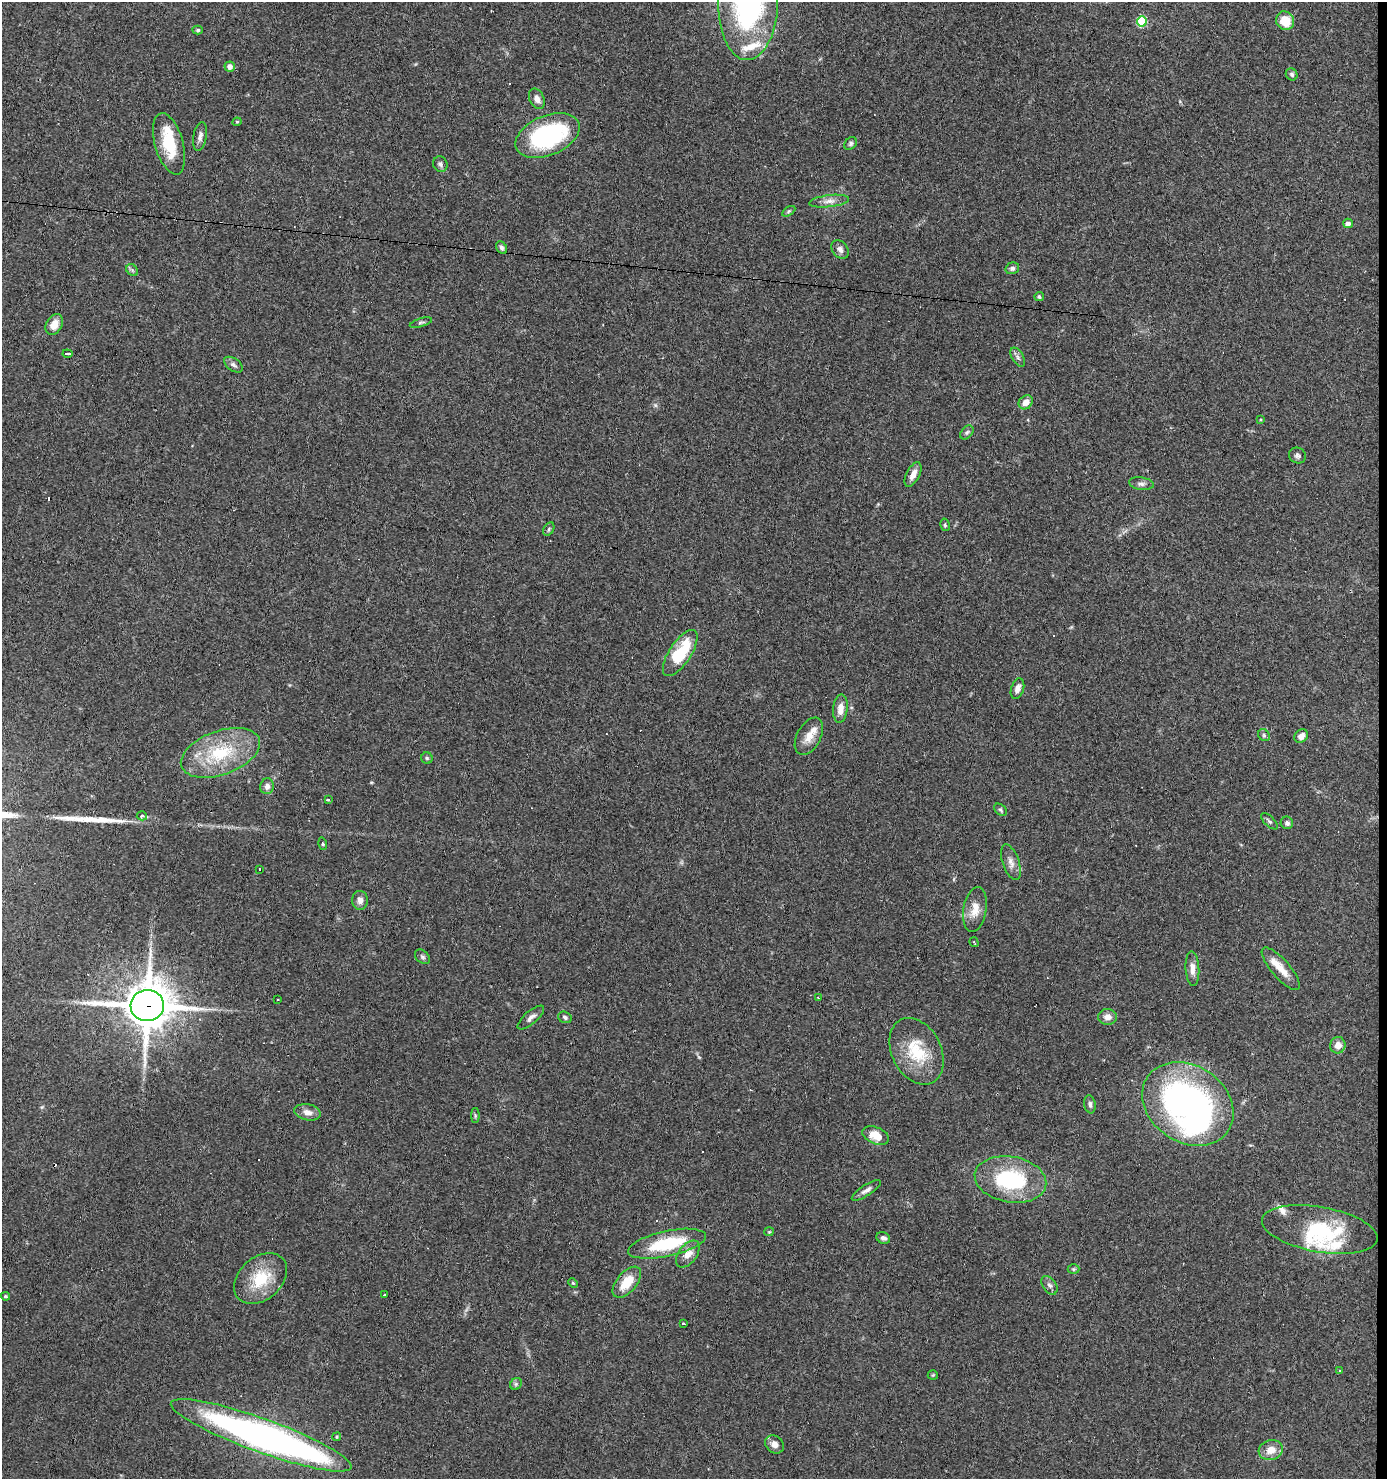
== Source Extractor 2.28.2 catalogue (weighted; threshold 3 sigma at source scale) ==
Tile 6 of 3 x 3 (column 3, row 2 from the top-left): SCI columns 2871-4255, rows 1477-2953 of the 4453 x 4429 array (HDU 1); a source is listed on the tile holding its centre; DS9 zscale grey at full resolution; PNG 1389 x 1481 px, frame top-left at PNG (2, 2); each listed source drawn as its Kron ellipse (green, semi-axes under 4 px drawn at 4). Shown black and unused: <1% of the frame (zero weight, under 3 of 4 exposures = <1% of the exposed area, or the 3 px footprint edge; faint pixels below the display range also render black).
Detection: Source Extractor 2.28.2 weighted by HDU 2 'WHT'; one run over the whole footprint, this tile lists its part. Background 0.0606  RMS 0.0051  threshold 0.0229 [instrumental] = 3 sigma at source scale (4.5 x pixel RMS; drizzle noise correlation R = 1.50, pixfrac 1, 0.05/0.05 arcsec/px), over >= 5 px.
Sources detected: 113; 3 inside a brighter object's white glare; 11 cosmic-ray / hot-pixel residue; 1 long thin detection or spike segment (spike, bleed or trail) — neither listed nor drawn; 6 inside a brighter listed object's ellipse — not listed separately; the other 92 listed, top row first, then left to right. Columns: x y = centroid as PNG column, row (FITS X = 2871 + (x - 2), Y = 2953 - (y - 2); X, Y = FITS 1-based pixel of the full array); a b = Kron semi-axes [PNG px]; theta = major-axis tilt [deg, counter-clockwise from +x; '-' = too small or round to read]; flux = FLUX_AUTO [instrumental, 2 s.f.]
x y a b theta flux
748 3 57 30 88 130
1142 21 5 5 - 34
1285 21 9 8 - 9.8
198 30 5 4 - 0.7
230 67 5 5 - 2.5
1292 74 6 5 - 0.95
537 99 11 7 -64 2.7
237 122 4 4 - 0.6
548 135 34 20 22 62
200 136 14 6 80 2.3
851 143 7 5 47 1
169 144 31 14 -74 19
440 164 8 7 - 1.4
829 201 20 6 7 3.5
789 211 7 4 32 0.81
1348 223 5 4 - 2
502 248 7 5 -57 1.2
840 249 10 7 -51 2.3
1012 268 7 5 17 1.3
132 270 7 5 -45 0.99
1039 297 5 4 - 1
421 323 11 3 17 0.94
54 325 11 8 63 5.3
67 354 5 3 - 7.1
1018 357 11 5 -59 1.4
233 365 10 6 -35 1.6
1026 402 7 6 - 4.3
1261 420 4 3 - 0.47
967 433 8 5 49 1.1
1297 455 8 7 - 1.4
913 474 13 6 63 4
1141 484 12 6 -8 1.9
945 525 6 5 - 0.73
549 529 7 5 61 0.99
680 653 27 11 57 24
1017 689 10 6 72 2.9
840 709 14 7 84 4.7
1264 735 6 5 - 0.86
809 736 20 12 62 6.2
1301 736 7 6 - 2.9
220 753 41 22 20 30
427 758 5 5 - 0.81
267 786 8 7 - 2.4
328 800 3 3 - 1.3
1000 810 7 5 -40 0.88
142 816 5 4 - 1.3
1269 821 10 5 -44 1.1
1287 823 6 6 - 1.7
323 844 6 4 -72 0.69
1011 862 19 8 -71 3.6
260 869 3 3 - 0.99
360 900 9 8 - 2.5
975 909 23 11 80 6.7
974 942 5 2 - 0.45
422 957 8 6 -39 1.2
1192 969 17 7 -87 3.9
1281 969 27 9 -49 7.8
818 998 3 2 - 0.87
278 999 3 3 - 2
147 1006 17 15 3 1900
565 1017 7 5 -24 1.1
1108 1017 9 8 - 3.2
531 1018 17 6 41 2.5
1338 1045 8 7 - 3.7
916 1051 35 24 -63 23
1090 1104 9 5 -80 1.5
1188 1104 49 38 -34 200
308 1112 13 8 -11 3.4
475 1116 7 4 90 0.74
876 1135 14 8 -22 8.2
1010 1179 36 23 -10 44
866 1190 17 5 33 2.2
1320 1229 58 22 -10 33
769 1232 5 4 - 0.59
883 1238 7 5 -24 1.7
667 1244 40 12 12 30
688 1254 15 9 53 4.5
1073 1269 6 5 - 0.75
261 1278 30 21 41 19
627 1282 18 10 49 11
573 1283 5 4 - 0.55
1049 1285 10 6 -56 1.8
384 1295 3 3 - 1
5 1296 5 3 - 0.78
683 1324 3 3 - 1
1340 1370 3 3 - 0.48
933 1375 5 5 - 0.59
516 1384 6 5 - 0.92
261 1435 96 17 -20 270
337 1437 4 4 - 0.63
775 1444 10 8 -42 3
1271 1450 12 10 16 5.9
Overlapping masked pixels (flux is a lower limit): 1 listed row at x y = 147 1006
Isophote crosses this tile's border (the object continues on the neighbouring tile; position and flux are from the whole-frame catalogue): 1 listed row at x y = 748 3